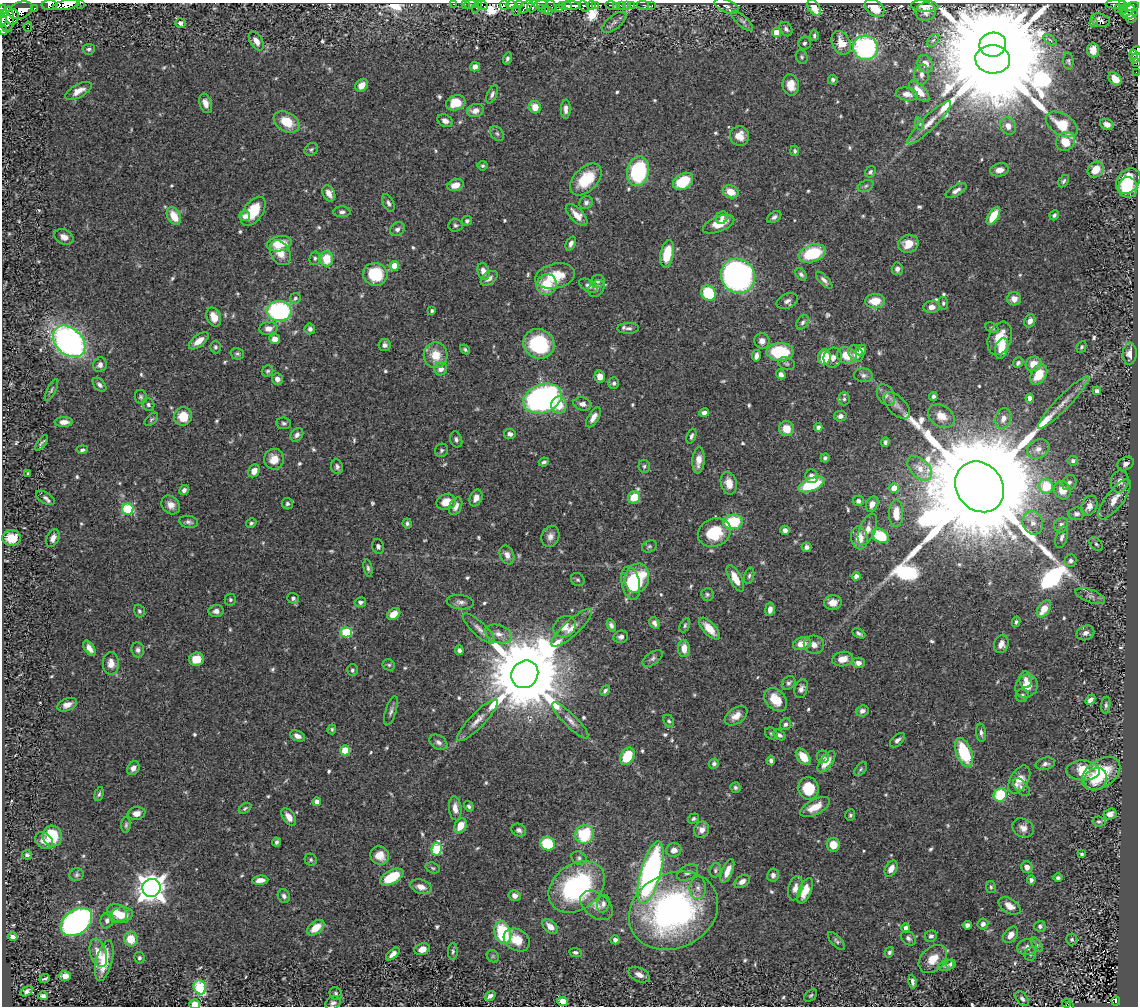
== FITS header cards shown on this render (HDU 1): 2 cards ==
NAXIS1  =                 1136
NAXIS2  =                 1004

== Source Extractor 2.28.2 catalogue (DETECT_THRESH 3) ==
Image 1136 x 1004 px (HDU 1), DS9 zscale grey, 1 PNG px = 1 image px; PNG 1140 x 1008 px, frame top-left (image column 1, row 1004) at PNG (2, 3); each listed source drawn as its Kron ellipse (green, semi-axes under 4 px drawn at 4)
Background 0.624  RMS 0.015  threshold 0.0435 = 3 sigma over >= 5 px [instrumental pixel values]
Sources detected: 660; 7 with non-positive FLUX_AUTO (blend fragments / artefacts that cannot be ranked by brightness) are neither listed nor drawn; of the other 653, the 500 brightest by FLUX_AUTO listed and drawn (153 fainter detections omitted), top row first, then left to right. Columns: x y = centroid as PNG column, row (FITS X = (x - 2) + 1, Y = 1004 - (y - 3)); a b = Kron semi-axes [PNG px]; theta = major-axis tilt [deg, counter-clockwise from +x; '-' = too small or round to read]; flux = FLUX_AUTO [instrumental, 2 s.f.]
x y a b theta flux
80 3 2 2 - 17
454 4 3 2 - 19
465 4 2 2 - 7.2
470 4 6 3 10 19
478 4 2 2 - 13
520 4 3 3 - 110
540 4 7 4 13 130
1116 4 10 3 -2 87
50 5 8 5 -2 220
66 5 13 4 11 650
483 5 5 3 - 7
504 5 4 3 - 260
511 5 5 4 - 55
551 5 6 3 -72 29
562 5 2 2 - 27
591 5 5 3 - 70
596 5 4 3 - 140
621 5 4 3 - 54
626 5 3 2 - 2.9
631 5 3 2 - 8.1
643 5 6 3 -14 3
1122 5 4 3 - 97
532 6 7 4 64 150
567 6 4 4 - 370
572 6 9 3 -2 620
584 6 6 4 -56 150
611 6 6 3 -16 29
652 6 3 3 - 8
727 6 13 6 -24 3.9
925 6 13 5 -4 6.6
526 7 9 4 44 220
616 7 2 2 - 7.3
1132 7 7 3 15 180
34 8 3 3 - 45
476 8 3 2 - 16
543 8 3 2 - 32
814 8 9 5 -57 14
875 8 11 7 -40 15
2 9 5 3 - 270
560 9 3 3 - 2.9
1118 9 2 2 - 3.9
1124 9 4 3 - 36
20 10 13 8 21 720
516 10 5 2 - 13
545 10 3 3 - 50
549 10 3 3 - 88
1128 11 8 3 32 280
926 12 10 9 - 7.2
2 14 4 3 - 97
1130 14 8 4 19 180
12 17 8 6 76 320
1131 18 5 4 - 41
7 19 13 6 86 100
3 20 5 2 - 100
1100 20 10 6 -18 5.7
742 21 13 5 -41 3.7
614 22 14 6 38 4.1
180 23 5 4 - 3.8
1093 23 3 2 - 37
28 27 5 2 - 1.7
786 29 7 6 - 3.2
3 30 5 4 - 79
776 32 4 4 - 17
814 36 5 3 - 2.3
933 40 7 5 51 2.1
1050 40 8 4 -37 2.1
256 41 10 6 -59 7.5
804 43 6 6 - 2.5
841 43 12 9 -64 15
993 45 13 12 - 16000
866 48 12 12 - 150
89 49 6 5 - 2.2
1093 50 7 6 - 10
1136 51 5 3 - 96
1134 54 4 3 - 110
802 57 7 5 -66 1.9
507 58 6 4 72 2.4
1135 58 5 4 - 95
993 59 17 14 -5 47000
1068 61 8 5 -88 2
1136 63 3 2 - 9.8
925 64 9 7 -61 11
475 67 5 4 - 5.3
1136 72 2 2 - 5.7
921 75 10 7 87 5.6
1115 79 7 5 -44 14
833 80 5 5 - 2.3
362 85 7 5 48 9
791 85 10 8 -81 12
79 91 14 6 29 9.3
919 91 13 6 -48 16
492 94 9 4 65 2.9
907 94 11 6 -10 6.7
206 103 10 6 -70 7.9
456 103 10 7 20 24
535 107 6 6 - 13
566 109 9 5 88 4.5
475 110 8 6 14 7.1
445 121 8 5 -25 5.3
287 122 14 9 -31 24
929 123 30 7 44 12
920 124 6 4 -72 1.8
1062 124 17 10 -32 31
1107 124 7 5 -24 5.6
1008 126 9 7 -63 7.6
497 133 8 6 -49 2.6
739 136 10 9 - 12
1065 141 10 9 - 25
311 149 7 5 37 2.2
795 151 5 4 - 2
483 166 5 5 - 1.8
1000 170 9 6 11 7.4
1096 170 9 7 44 17
638 171 15 11 78 100
870 172 6 5 - 2.2
586 180 19 11 45 38
683 181 11 7 32 41
1064 181 7 4 57 2.1
1128 181 14 10 51 37
455 185 8 5 18 10
866 186 8 5 27 2.5
1128 187 10 9 - 20
956 191 12 5 32 4.4
731 192 8 6 -24 15
329 193 8 6 -64 7.7
388 203 10 5 -65 3.2
586 203 7 6 - 3.1
253 211 16 9 55 31
342 212 8 5 -1 3
577 215 14 6 -45 9.8
1054 215 5 4 - 2.3
174 216 9 6 -60 19
245 216 5 5 - 3.6
993 216 10 5 58 25
774 217 8 5 34 2.8
722 218 7 5 58 3.4
467 221 5 5 - 2.1
719 224 16 7 22 16
455 225 7 6 - 2.3
397 229 8 6 37 3.2
64 237 10 7 -25 7.4
279 244 12 7 12 21
571 244 7 4 65 4
908 244 10 9 - 15
280 253 13 9 -59 13
812 253 14 8 19 48
667 254 14 6 78 31
315 258 7 5 77 2.2
327 259 7 6 - 25
394 266 5 4 - 23
897 269 6 5 - 3.6
483 271 9 5 -73 8.3
375 274 12 11 - 45
801 274 7 4 -54 2.3
555 276 20 12 13 28
738 276 18 16 -49 400
489 278 9 6 37 5.3
824 280 11 4 -47 3.7
598 281 7 6 - 2.4
547 284 11 10 - 27
588 286 10 6 -30 3.4
596 288 9 7 52 3.4
708 293 8 7 - 48
295 298 5 5 - 1.9
1014 299 7 6 - 7.9
787 301 11 7 23 4.4
875 301 10 7 3 18
943 303 6 5 - 1.8
932 307 8 6 4 5.9
279 311 12 10 -1 140
432 311 3 3 - 1.8
214 317 10 6 -66 13
1030 321 7 5 64 4.9
803 322 8 5 57 3
628 328 11 5 0 3.4
992 328 7 5 -26 2
268 329 9 6 5 6.9
310 329 5 5 - 3.2
1000 338 17 11 69 21
275 339 5 5 - 7.3
69 341 18 13 -43 370
199 341 12 5 38 8.7
762 341 8 7 - 5.8
539 344 16 14 -28 80
385 345 6 6 - 3.3
215 347 6 5 - 2.3
1081 347 6 4 64 1.8
1002 348 11 6 75 15
465 349 5 4 - 1.7
861 350 5 5 - 5.1
780 352 14 9 -1 60
237 354 7 5 -13 2.1
856 354 9 7 -60 8
1130 354 11 7 87 7.5
436 355 13 12 - 19
847 355 10 8 -19 19
756 356 6 4 79 5.1
824 357 8 6 87 26
833 358 10 9 - 5.5
1018 363 6 4 46 2.5
787 364 9 6 -17 2.3
1034 364 8 7 - 16
100 365 7 6 - 4.7
441 369 6 6 - 7
268 371 6 5 - 1.8
781 374 5 4 - 4
1039 374 11 7 58 25
863 375 9 7 -7 3.7
600 377 6 5 - 8.6
277 379 6 5 - 4.6
614 383 6 5 - 2.7
99 385 8 5 -47 3.3
51 390 12 4 62 2.2
1097 391 4 4 - 2.4
886 395 11 8 -57 5.3
933 396 4 4 - 3
141 397 7 6 - 2.2
1030 398 4 4 - 6.5
542 399 20 14 21 280
844 399 6 5 - 2.2
1063 403 35 7 46 14
582 404 9 6 -13 4.6
148 405 6 5 - 2.5
559 405 8 7 - 20
897 405 16 9 -45 6.9
704 413 5 4 - 4.1
183 416 9 9 - 21
840 416 6 5 - 4.4
941 416 14 10 -33 13
593 417 11 5 58 7.3
1003 418 10 7 72 7
151 419 8 5 45 1.8
64 422 9 5 1 6.7
284 423 7 5 -7 2.3
818 427 4 4 - 3.3
786 429 7 7 - 14
510 434 6 5 - 4.2
297 435 7 5 50 4.1
691 436 8 4 69 3
456 439 8 6 -71 3
885 442 4 4 - 2.4
41 443 9 3 54 2.5
1038 449 12 9 30 6.6
82 450 5 4 - 2.1
441 450 7 6 - 2.5
825 458 4 4 - 2.1
274 459 10 10 - 14
699 460 13 6 85 9
1073 461 5 5 - 2.4
544 462 5 3 - 2.3
1126 464 8 6 27 4.8
644 466 6 6 - 2.2
337 467 7 6 - 3
920 468 15 9 -47 12
254 471 7 5 59 7.7
28 473 3 3 - 1.8
812 476 7 6 - 6.4
1120 481 11 9 76 8.2
729 483 11 8 -76 11
1069 483 8 7 - 3.3
811 484 14 6 23 71
1046 486 7 7 - 34
980 487 27 23 -53 82000
894 488 5 4 - 23
184 490 5 4 - 3.3
1062 490 9 8 - 12
634 497 6 6 - 26
45 498 10 5 -30 3.7
476 498 9 6 66 6.7
1115 499 24 8 53 16
858 501 5 5 - 3.8
446 502 10 7 14 14
287 504 6 5 - 2.5
872 504 8 6 64 6.9
171 505 10 8 -46 7.7
456 506 9 6 66 7.3
1089 506 10 7 65 8.3
128 509 6 5 - 86
896 513 14 7 90 19
1076 514 8 6 5 3.5
189 522 9 6 -10 3.1
733 522 10 7 7 56
251 523 5 4 - 2
407 523 5 4 - 2.2
1033 523 12 10 -70 8.5
1061 525 8 6 58 4.1
867 529 16 8 67 9
785 530 5 4 - 4.1
714 533 17 14 23 37
550 536 11 8 70 5.7
880 536 9 6 -32 50
1062 537 11 5 73 3.5
12 538 9 8 - 21
53 538 9 6 67 5.7
859 538 11 8 -81 15
1096 544 8 5 -46 2
378 546 7 6 - 2.5
649 546 7 6 - 2.1
807 547 5 4 - 3.1
507 555 10 7 -67 6.6
1070 561 6 6 - 3
368 568 9 4 -79 2.3
749 576 8 5 74 2.3
856 576 4 4 - 4.7
637 578 15 12 75 55
735 578 14 6 -62 15
578 580 7 6 - 1.9
631 583 17 9 -78 41
707 594 6 6 - 2.1
1090 596 15 6 -19 4.9
293 598 6 5 - 2.6
230 600 6 6 - 1.9
360 602 6 5 - 3.1
460 602 14 7 -7 4.7
833 602 9 7 7 8.7
770 609 7 4 82 6.5
1044 609 9 6 56 17
139 611 6 5 - 2.2
216 611 7 6 - 4.8
394 614 7 5 36 11
1016 622 5 4 - 1.9
654 623 6 4 -58 3.9
611 625 6 4 -69 3.5
685 625 7 4 63 1.9
565 627 12 10 37 8.7
479 628 21 6 -43 7.1
572 628 26 7 43 11
709 629 13 6 -47 14
346 632 6 5 - 53
859 633 7 4 -28 2.4
1085 633 9 7 23 5.9
498 634 14 9 -18 8.8
621 637 7 6 - 3.5
802 644 9 6 18 13
1001 644 9 7 71 6.8
814 645 10 9 - 7.2
89 648 8 4 -57 6.1
684 648 9 6 -88 10
138 650 7 6 - 3.4
459 650 5 4 - 3.2
653 658 11 6 35 3.3
196 659 7 6 - 16
843 659 10 7 11 11
111 663 11 8 -89 8
858 663 6 5 - 5.6
389 665 6 5 - 1.8
352 670 6 5 - 2.4
525 674 14 13 - 19000
1026 680 8 6 -85 5.2
789 683 7 6 - 2.8
1026 686 12 10 56 15
801 689 10 6 72 4.2
605 691 6 4 46 2.2
1022 695 6 6 - 2.7
776 700 13 9 -47 22
1090 700 6 4 46 4.7
67 705 10 6 21 6.5
1106 705 8 4 84 2.1
391 711 15 5 72 3.7
862 711 6 5 - 3.6
736 716 12 7 34 9.5
477 720 28 7 46 12
570 721 25 6 -45 8
669 721 6 5 - 1.9
785 724 6 5 - 2.8
332 729 5 4 - 1.7
771 733 7 5 -35 1.9
981 733 9 5 -84 3.3
779 735 7 4 -33 2.6
297 736 8 5 -23 5.1
897 740 9 5 42 3.5
438 742 10 6 -33 3.7
345 750 5 5 - 34
964 752 15 7 -68 57
627 756 9 6 60 38
803 757 9 6 -51 16
823 757 6 6 - 2.3
771 760 5 4 - 2.7
826 762 12 6 53 14
714 763 5 5 - 2.3
1045 764 10 6 14 4
133 768 7 5 56 5.6
861 769 8 5 49 1.9
1083 770 17 10 -3 42
1101 774 21 13 35 39
1019 779 15 9 59 15
1096 779 12 10 38 20
1022 787 10 6 -50 3.7
735 788 5 5 - 2.3
808 788 11 10 - 33
99 794 7 4 73 1.9
1000 795 7 6 - 46
317 802 4 4 - 7.6
469 806 5 4 - 2.3
815 807 16 7 27 16
245 808 7 4 37 1.8
455 808 12 6 -84 8.3
136 813 9 6 11 6.3
1110 814 6 5 - 5.1
850 815 6 5 - 1.7
289 817 10 6 -55 8.6
693 819 6 4 34 2.2
1099 822 6 5 - 2.1
126 825 8 4 88 2
460 826 8 6 59 16
1023 828 11 9 -31 6.8
519 830 7 6 - 3.2
702 830 8 7 - 7.1
585 834 9 9 - 62
52 836 10 9 - 39
44 841 10 7 -40 8.5
277 842 4 3 - 2.3
547 844 7 6 - 48
833 845 7 6 - 14
437 849 6 5 - 78
674 850 7 6 - 7.2
1082 854 4 3 - 1.7
27 855 5 4 - 2.1
380 855 10 9 - 12
579 858 8 6 -30 2.6
311 860 6 5 - 1.8
1027 867 6 5 - 5.4
433 868 7 5 -18 2
891 869 8 5 61 7.6
715 870 7 5 74 2.1
727 871 13 5 67 11
687 872 11 7 31 4.6
651 873 32 10 75 340
77 875 7 6 - 2.1
773 875 6 6 - 3.8
392 877 13 6 28 41
1058 878 4 3 - 2.1
260 880 8 4 5 7.5
1031 880 4 4 - 2.8
742 881 8 5 33 6
421 887 11 7 -18 8.6
577 887 30 22 37 150
991 887 6 5 - 1.7
151 888 9 9 - 1300
698 888 11 8 89 6.2
795 888 12 7 75 6.5
805 891 13 6 67 15
284 896 7 6 - 3.2
515 896 6 5 - 5.9
603 904 9 6 76 3.1
597 905 18 12 -38 9.7
1009 906 12 7 -32 10
674 911 46 37 27 330
117 913 10 8 -30 17
121 915 11 8 11 15
107 920 8 6 68 3.7
76 922 17 12 37 330
983 924 5 5 - 4
967 925 4 4 - 3
1040 926 5 5 - 2.5
550 927 9 5 -44 9.3
316 928 10 6 39 18
906 928 4 4 - 4.8
503 933 11 8 -74 66
1011 935 9 6 52 7.3
931 936 6 5 - 2.5
13 937 5 3 - 3.6
908 938 8 6 -41 2.9
131 939 7 7 - 18
1072 939 6 5 - 2.1
517 940 14 10 -30 18
615 940 4 4 - 3.5
836 941 11 5 -47 2.6
1037 945 8 4 -55 1.8
1027 947 10 8 5 6.2
422 949 8 5 18 7.9
453 951 8 5 90 2.3
575 952 6 4 -7 2.1
889 952 5 4 - 2.3
98 953 14 8 -73 13
393 954 8 4 41 6
1030 954 7 5 70 2
493 956 7 5 -46 1.8
139 958 5 5 - 2.3
933 959 16 11 44 16
104 961 21 8 76 26
951 964 5 4 - 2.7
946 966 8 5 18 2.7
639 975 11 6 -26 7.2
65 976 6 5 - 6.7
45 979 5 3 - 1.7
912 982 7 3 -79 3
200 987 7 6 - 72
27 991 7 4 33 3.1
336 993 7 6 - 2.1
43 996 4 4 - 3.2
490 996 6 4 33 3.4
811 996 7 5 40 1.8
1022 998 8 5 -51 3.2
563 1001 5 4 - 17
1116 1001 4 3 - 24
333 1003 8 6 29 3.5
1066 1003 4 3 - 10
195 1004 5 4 - 11
1069 1005 4 3 - 19
At the frame edge (FLAGS 8, measured only in part): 24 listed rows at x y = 80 3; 454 4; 465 4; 470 4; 478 4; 520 4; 540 4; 1116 4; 50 5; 66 5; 483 5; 511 5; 1122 5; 2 9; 2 14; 3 20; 3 30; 1136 51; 1135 58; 1136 63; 1136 72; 333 1003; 195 1004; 1069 1005
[153 fainter detections neither listed nor drawn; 7 non-positive-flux detections neither listed nor drawn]